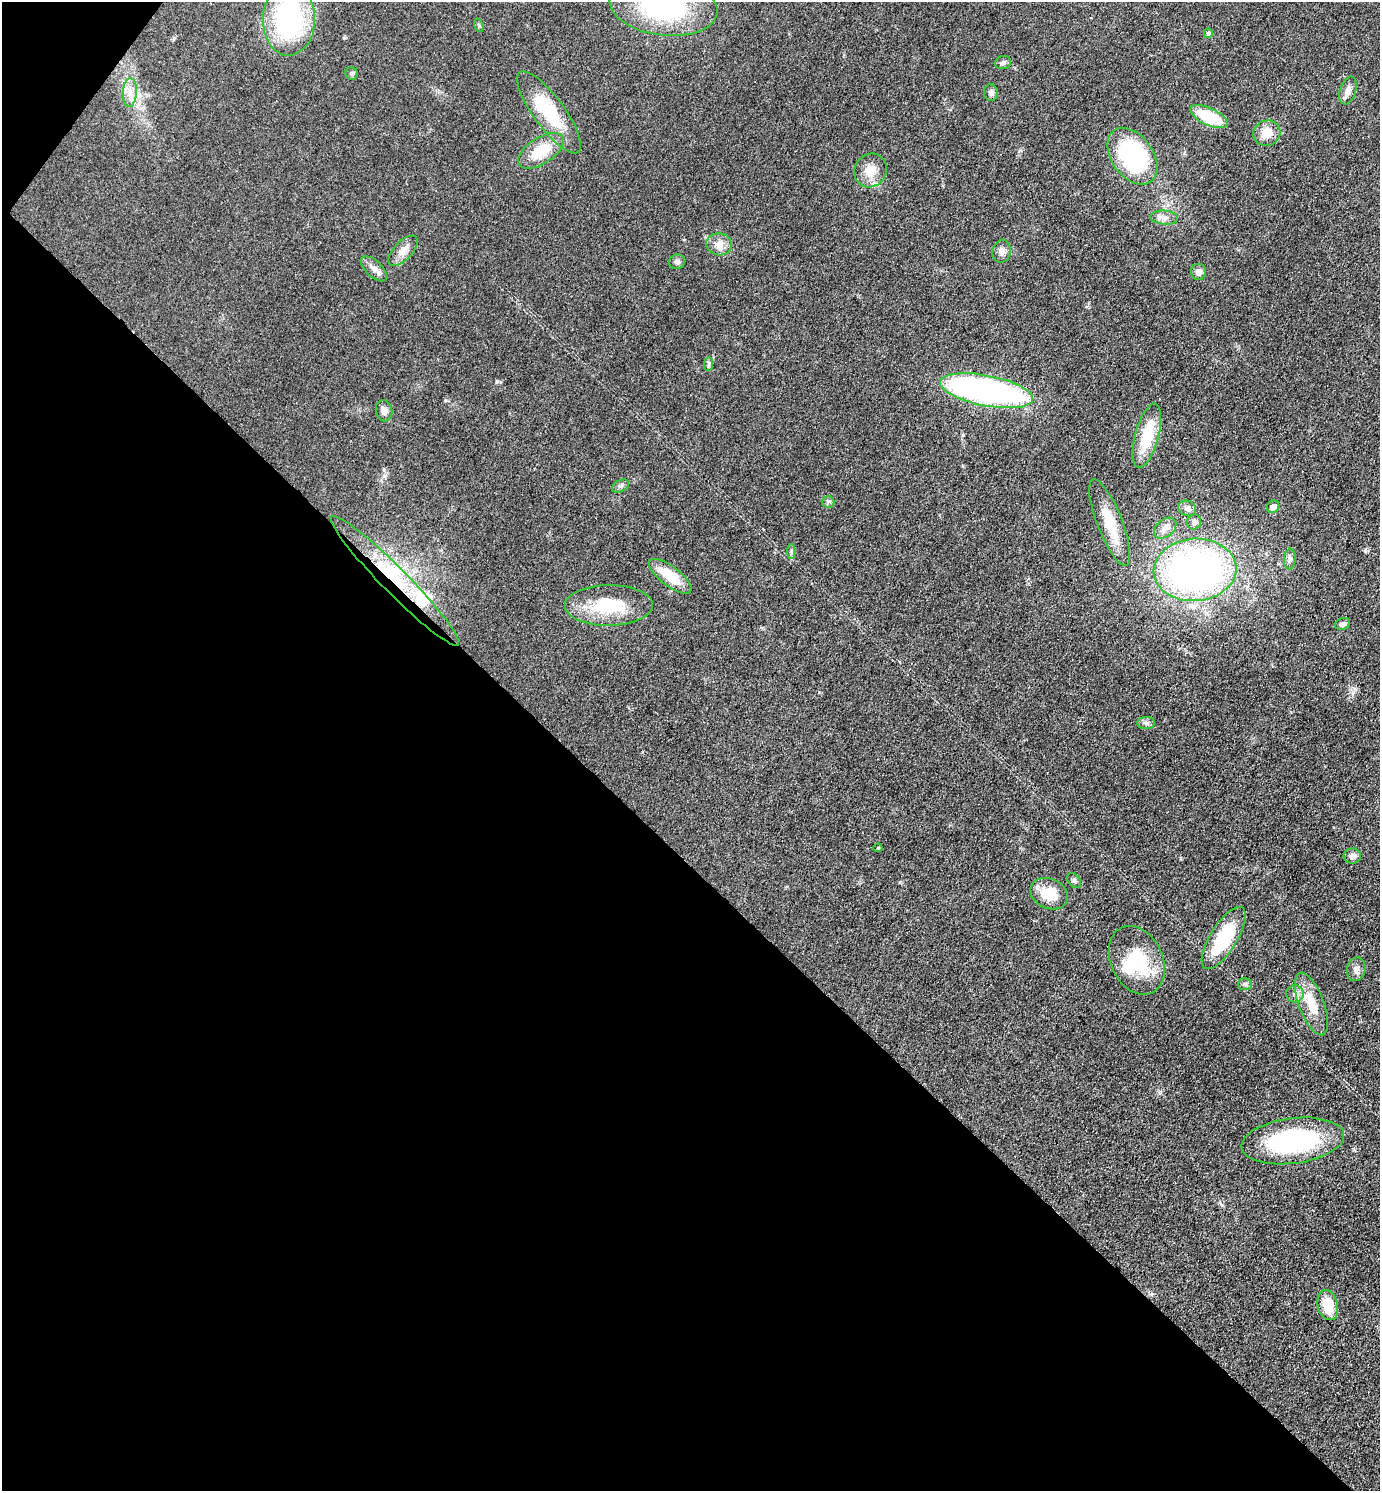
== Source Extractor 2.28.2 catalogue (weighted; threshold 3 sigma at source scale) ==
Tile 9 of 4 x 4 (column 1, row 3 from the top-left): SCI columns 298-1675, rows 1491-2979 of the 5962 x 5959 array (HDU 1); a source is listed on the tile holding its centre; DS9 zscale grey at full resolution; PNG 1382 x 1493 px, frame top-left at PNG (2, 2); each listed source drawn as its Kron ellipse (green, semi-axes under 4 px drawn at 4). Shown black and unused: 43% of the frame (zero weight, under 3 of 4 exposures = <1% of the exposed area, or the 3 px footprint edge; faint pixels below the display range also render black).
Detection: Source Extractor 2.28.2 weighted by HDU 2 'WHT'; one run over the whole footprint, this tile lists its part. Background 0.0779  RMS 0.0064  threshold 0.029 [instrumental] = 3 sigma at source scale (4.5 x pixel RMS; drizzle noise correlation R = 1.50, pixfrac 1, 0.05/0.05 arcsec/px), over >= 5 px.
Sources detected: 59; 2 inside a brighter object's white glare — neither listed nor drawn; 4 inside a brighter listed object's ellipse — not listed separately; the other 53 listed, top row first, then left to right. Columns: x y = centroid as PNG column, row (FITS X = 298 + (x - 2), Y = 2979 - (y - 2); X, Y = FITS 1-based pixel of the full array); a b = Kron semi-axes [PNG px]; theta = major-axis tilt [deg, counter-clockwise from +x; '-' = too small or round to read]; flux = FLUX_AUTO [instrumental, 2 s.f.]
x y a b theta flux
663 6 54 29 -7 98
289 19 36 26 88 97
479 25 7 4 -70 0.92
1208 33 5 4 - 1.6
1003 63 8 6 15 1.8
352 74 6 6 - 1.3
1348 90 14 8 71 3.7
130 92 14 7 86 5.2
991 93 8 7 - 2.3
549 112 50 15 -54 34
1209 117 20 8 -25 30
1267 133 14 12 23 9.1
541 151 26 13 33 20
1132 156 32 20 -54 81
870 170 17 15 56 9.7
1164 218 14 7 -5 3.6
719 244 13 11 -8 5.7
403 251 19 9 47 5.5
1002 251 11 9 78 3.7
677 262 8 7 - 1.8
374 269 16 8 -43 4.1
1198 272 8 7 - 3.2
709 364 7 4 89 1.2
986 391 47 15 -11 210
384 411 10 8 -76 4
1147 436 33 11 75 24
620 486 9 5 26 1.5
828 502 6 6 - 1.3
1273 507 6 6 - 4.1
1187 508 9 7 -24 2.6
1194 522 7 7 - 2.1
1110 523 46 12 -69 20
1165 528 12 8 40 4.1
791 551 7 4 -90 1.2
1290 559 10 6 84 2.1
1195 570 41 31 4 270
670 576 26 10 -37 19
395 581 90 13 -45 36
609 605 44 20 0 35
1342 624 8 6 23 2.2
1146 723 9 6 0 1.9
878 848 4 4 - 0.67
1352 856 8 7 - 3
1074 881 8 5 -49 1.4
1049 894 19 14 -26 16
1224 938 35 13 58 36
1137 960 36 26 -65 34
1356 969 12 9 77 3.4
1245 984 7 5 0 1.5
1295 994 9 8 - 3.1
1311 1004 33 12 -70 17
1293 1141 52 22 7 87
1328 1305 15 10 -76 16
Overlapping masked pixels (flux is a lower limit): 2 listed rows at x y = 1195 570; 395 581
Isophote crosses this tile's border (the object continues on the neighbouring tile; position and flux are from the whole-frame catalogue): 2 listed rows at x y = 663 6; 289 19
Unlisted compact peaks at least as high as the median listed source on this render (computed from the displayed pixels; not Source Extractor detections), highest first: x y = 497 381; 900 882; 1365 549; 1222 1205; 384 476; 445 400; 819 692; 1354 689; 345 38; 174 38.